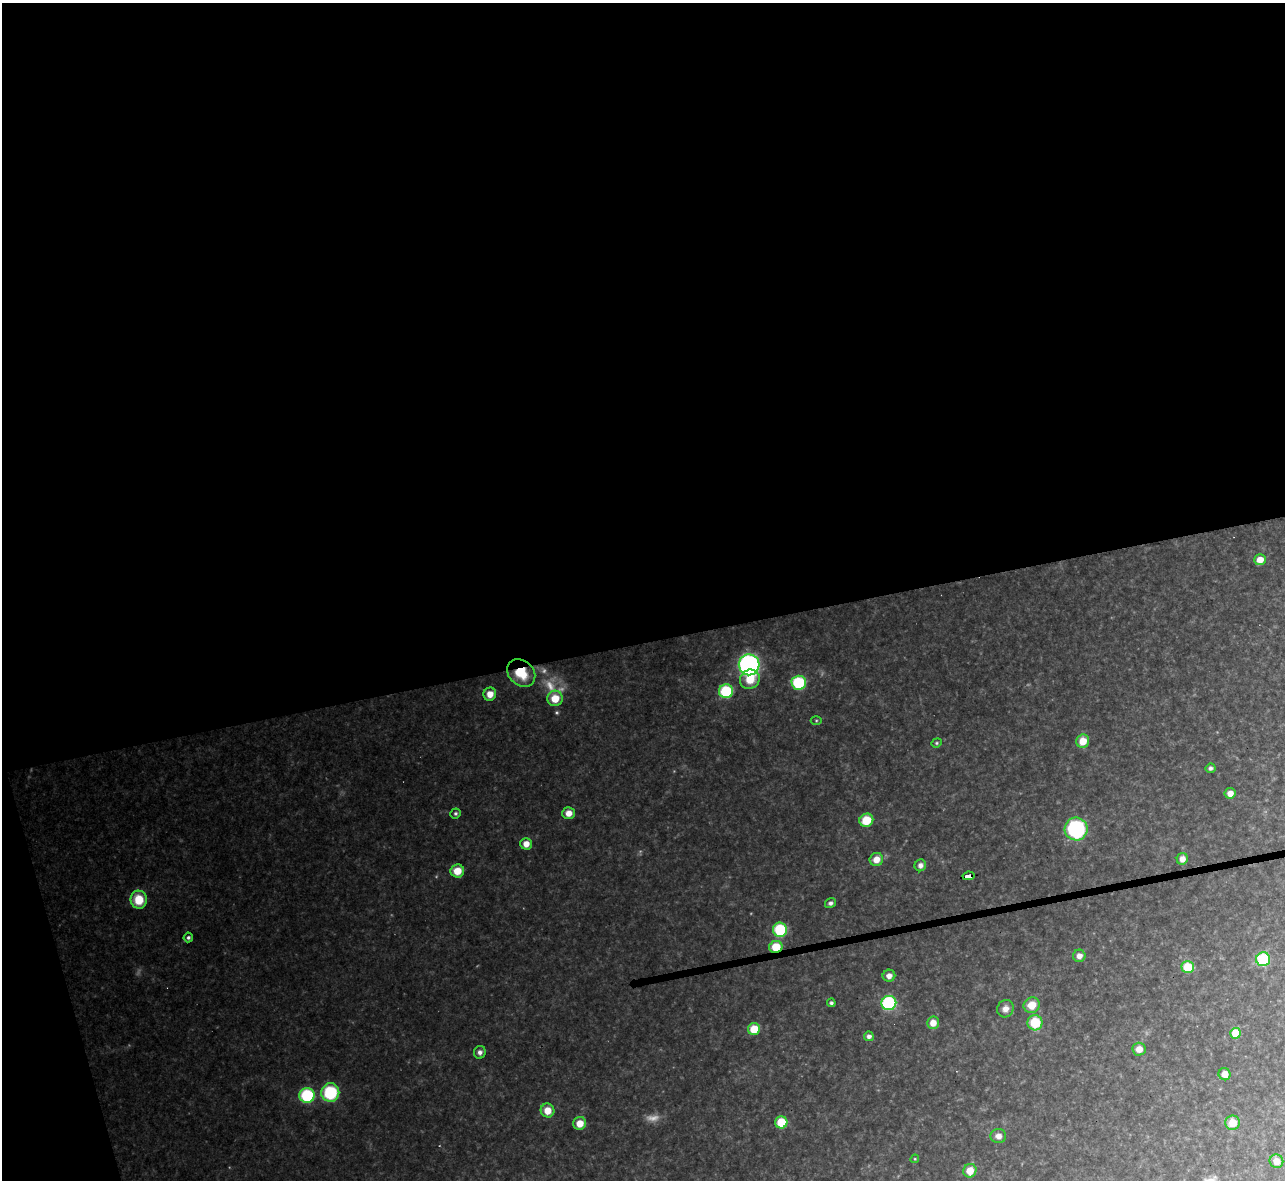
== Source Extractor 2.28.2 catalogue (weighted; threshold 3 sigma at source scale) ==
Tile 1 of 4 x 4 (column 1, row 1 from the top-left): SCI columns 1-1283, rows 3678-4855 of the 5133 x 5115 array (HDU 1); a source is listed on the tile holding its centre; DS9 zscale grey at full resolution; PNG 1287 x 1182 px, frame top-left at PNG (2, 3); each listed source drawn as its Kron ellipse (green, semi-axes under 4 px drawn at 4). Shown black and unused: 56% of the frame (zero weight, under 3 of 4 exposures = <1% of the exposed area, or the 3 px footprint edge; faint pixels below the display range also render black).
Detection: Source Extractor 2.28.2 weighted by HDU 2 'WHT'; one run over the whole footprint, this tile lists its part. Background 0.325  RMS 0.019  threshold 0.0868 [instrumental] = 3 sigma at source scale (4.5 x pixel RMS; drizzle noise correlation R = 1.50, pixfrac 1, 0.05/0.05 arcsec/px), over >= 5 px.
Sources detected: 58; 4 too faint to see at this stretch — neither listed nor drawn; the other 54 listed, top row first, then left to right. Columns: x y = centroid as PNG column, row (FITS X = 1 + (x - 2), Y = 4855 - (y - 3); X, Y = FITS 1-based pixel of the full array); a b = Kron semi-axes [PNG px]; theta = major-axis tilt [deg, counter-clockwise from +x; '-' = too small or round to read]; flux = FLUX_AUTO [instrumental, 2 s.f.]
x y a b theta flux
1260 560 6 5 - 19
749 665 10 10 - 480
521 673 15 12 -42 55
750 679 10 9 - 35
799 683 7 7 - 120
726 691 7 7 - 110
490 694 6 6 - 20
555 698 8 7 - 36
816 720 5 3 - 2.1
1083 741 7 6 - 29
937 743 5 4 - 2.6
1210 768 5 4 - 4.8
1230 793 5 5 - 13
456 813 5 5 - 3.7
568 813 6 6 - 17
866 820 7 6 - 47
1076 829 11 11 - 200
526 844 6 6 - 17
876 859 7 6 - 19
1182 859 6 5 - 14
920 865 6 5 - 7.7
457 871 7 6 - 31
968 876 6 4 9 94
139 900 9 8 - 51
830 903 5 5 - 5.8
780 930 7 7 - 100
188 937 5 5 - 4.6
776 947 7 6 - 46
1079 956 6 6 - 12
1263 959 7 7 - 110
1188 967 6 6 - 57
889 976 6 6 - 11
831 1003 4 4 - 4
889 1003 7 7 - 190
1032 1005 8 7 - 29
1005 1009 9 8 - 11
933 1023 6 6 - 19
1035 1023 8 7 - 60
754 1029 6 6 - 45
1235 1033 5 5 - 59
869 1036 5 5 - 8.1
1139 1049 6 6 - 16
480 1052 6 6 - 7.3
1225 1074 6 6 - 15
330 1092 9 9 - 110
307 1095 7 7 - 150
548 1110 7 7 - 27
781 1122 6 6 - 62
580 1123 6 6 - 26
1233 1123 7 7 - 28
998 1136 8 7 - 11
915 1159 4 4 - 2.1
1276 1161 7 6 - 17
970 1171 7 6 - 28
Overlapping masked pixels (flux is a lower limit): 3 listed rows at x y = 521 673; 968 876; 776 947